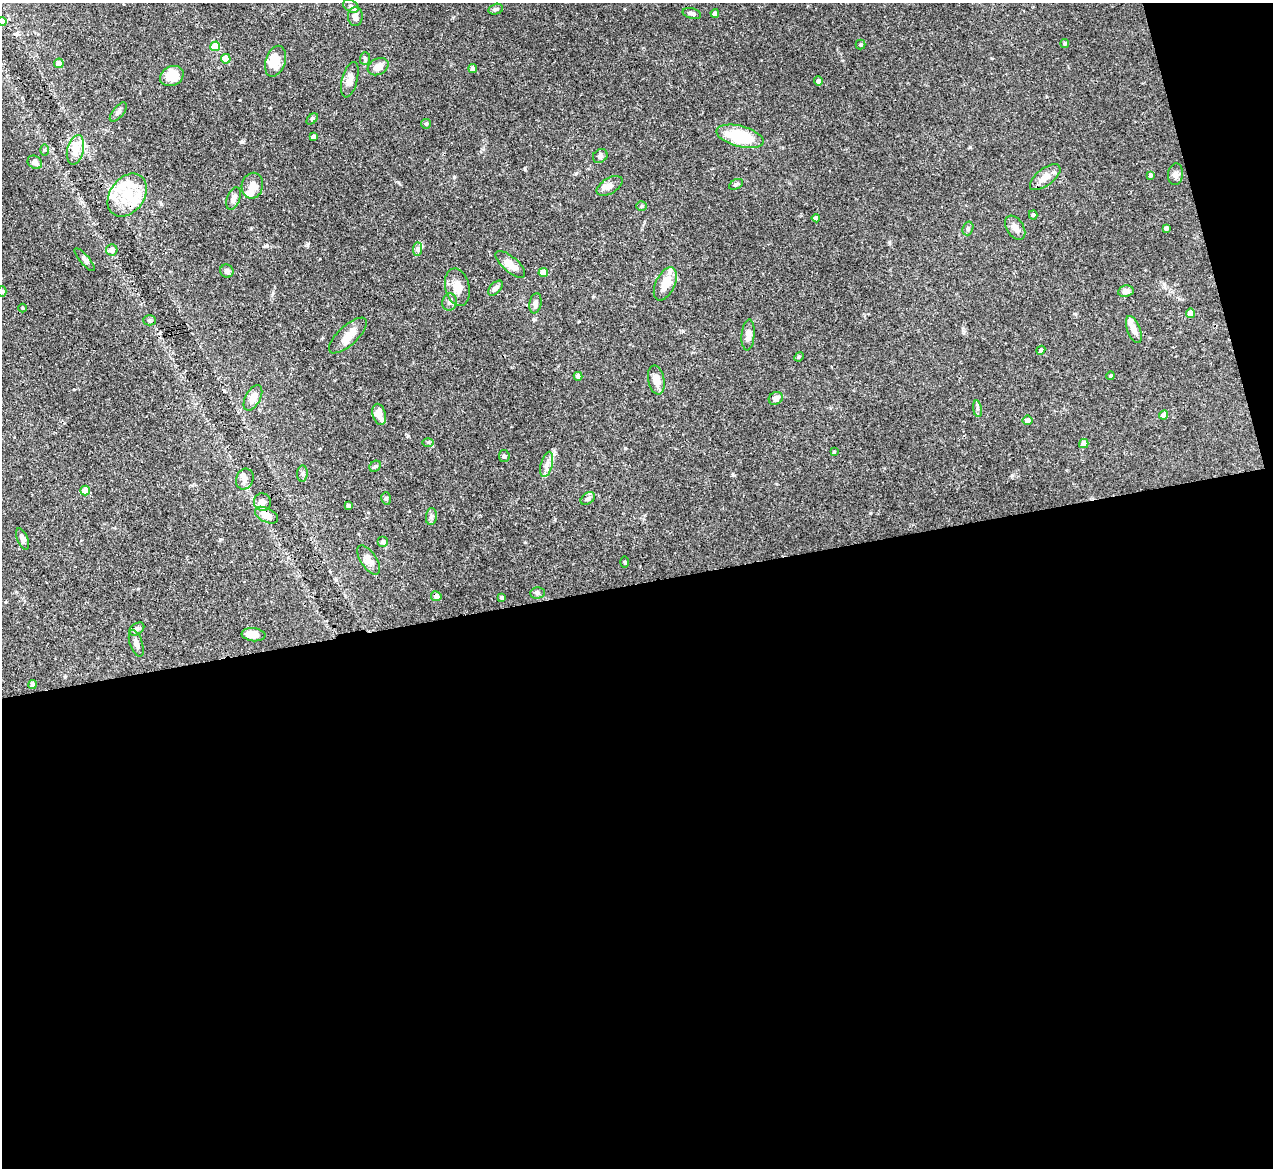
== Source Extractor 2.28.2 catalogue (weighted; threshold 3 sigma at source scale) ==
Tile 16 of 4 x 4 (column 4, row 4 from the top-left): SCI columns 3814-5084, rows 260-1425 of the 5085 x 5067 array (HDU 1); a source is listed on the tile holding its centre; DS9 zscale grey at full resolution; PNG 1275 x 1170 px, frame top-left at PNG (2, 3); each listed source drawn as its Kron ellipse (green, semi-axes under 4 px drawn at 4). Shown black and unused: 52% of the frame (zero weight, under 3 of 4 exposures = <1% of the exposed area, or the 3 px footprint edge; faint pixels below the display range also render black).
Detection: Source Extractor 2.28.2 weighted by HDU 2 'WHT'; one run over the whole footprint, this tile lists its part. Background 0.0807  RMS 0.0035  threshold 0.0159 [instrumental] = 3 sigma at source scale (4.5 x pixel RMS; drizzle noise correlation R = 1.50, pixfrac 1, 0.05/0.05 arcsec/px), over >= 5 px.
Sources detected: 110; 4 inside a brighter object's white glare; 1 cosmic-ray / hot-pixel residue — neither listed nor drawn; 8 inside a brighter listed object's ellipse — not listed separately; the other 97 listed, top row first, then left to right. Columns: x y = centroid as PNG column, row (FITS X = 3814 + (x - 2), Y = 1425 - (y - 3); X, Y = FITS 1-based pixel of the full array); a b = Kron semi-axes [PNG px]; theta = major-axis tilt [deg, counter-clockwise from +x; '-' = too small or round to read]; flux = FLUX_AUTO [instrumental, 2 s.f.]
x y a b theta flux
351 6 8 5 -28 0.96
496 9 7 5 14 0.65
692 13 9 5 -15 1
715 13 4 4 - 1.3
355 16 9 7 89 2.1
2 22 4 4 - 4.1
1065 43 4 4 - 0.52
861 44 5 5 - 0.47
215 46 5 5 - 9.6
226 59 5 4 - 6.7
365 59 6 5 - 0.58
275 61 16 10 72 6.1
59 63 5 4 - 2.7
378 67 11 8 29 3
473 68 4 4 - 1.2
172 76 12 9 25 6.9
350 80 18 7 75 2.5
818 81 4 4 - 1
118 112 11 5 51 1
312 119 7 4 44 0.52
426 124 5 4 - 0.51
314 136 3 3 - 0.87
740 136 24 10 -14 16
44 150 5 3 - 0.38
75 150 15 8 77 3.4
600 156 8 6 39 0.97
35 162 7 6 - 1.8
1175 174 11 7 84 1.4
1151 175 4 4 - 0.72
1045 177 18 8 38 3.9
736 184 8 4 29 0.65
252 186 13 10 78 3.1
610 186 14 7 30 2
127 195 23 17 54 12
233 198 12 6 70 1.8
641 206 5 5 - 0.5
1033 215 4 4 - 0.57
816 218 4 4 - 1.2
968 228 7 5 73 0.74
1015 228 13 8 -57 2.1
1166 228 4 3 - 0.74
417 249 7 4 89 0.75
112 250 5 5 - 2.1
85 260 14 4 -49 1.1
510 264 18 7 -41 3.5
227 271 7 6 - 1.2
543 272 5 4 - 4.1
665 284 18 9 65 5.6
457 287 19 12 -77 4.4
495 288 9 5 46 1.1
1126 291 8 5 9 1.7
2 292 5 4 - 0.48
450 302 9 7 73 1.4
535 303 10 6 80 1.5
23 308 4 3 - 0.28
1191 313 4 4 - 4.4
149 320 6 5 - 0.66
1134 330 14 6 -69 2.3
348 335 24 9 43 4
748 335 15 6 86 2.3
1041 350 4 4 - 0.7
799 357 5 4 - 0.39
578 376 4 4 - 1.2
1111 376 4 4 - 0.46
656 380 15 8 -78 3.8
253 398 14 7 61 3.3
776 398 7 6 - 1.8
977 409 8 4 -82 0.73
379 414 11 6 -74 3.4
1164 415 4 4 - 2.1
1028 420 5 5 - 1.9
428 442 5 4 - 0.43
1084 444 5 4 - 3.1
834 452 4 3 - 0.36
504 456 6 5 - 0.78
547 464 13 5 75 1.8
375 466 6 5 - 0.62
302 474 8 5 84 0.83
245 479 10 8 67 1.8
85 490 5 5 - 4.3
386 498 6 4 -73 0.54
588 499 8 5 38 0.84
262 502 9 8 - 2
349 506 4 3 - 0.94
266 515 12 7 -27 4
431 517 8 5 84 0.9
23 539 11 5 -68 1.3
383 542 5 5 - 0.64
369 560 17 7 -56 2.2
625 562 5 3 - 0.33
537 593 7 5 2 0.76
436 596 5 5 - 1.6
502 597 4 4 - 0.55
137 629 8 5 36 0.93
253 635 12 6 -6 3.8
136 643 14 6 -71 1.7
33 685 4 4 - 1
Overlapping masked pixels (flux is a lower limit): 2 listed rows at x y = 266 515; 436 596
Isophote crosses this tile's border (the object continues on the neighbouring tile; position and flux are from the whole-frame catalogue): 2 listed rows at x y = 2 22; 2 292
Unlisted compact peaks at least as high as the median listed source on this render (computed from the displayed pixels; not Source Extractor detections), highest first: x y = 242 142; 454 177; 970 147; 1012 475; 307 245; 525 168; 625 448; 267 246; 576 173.